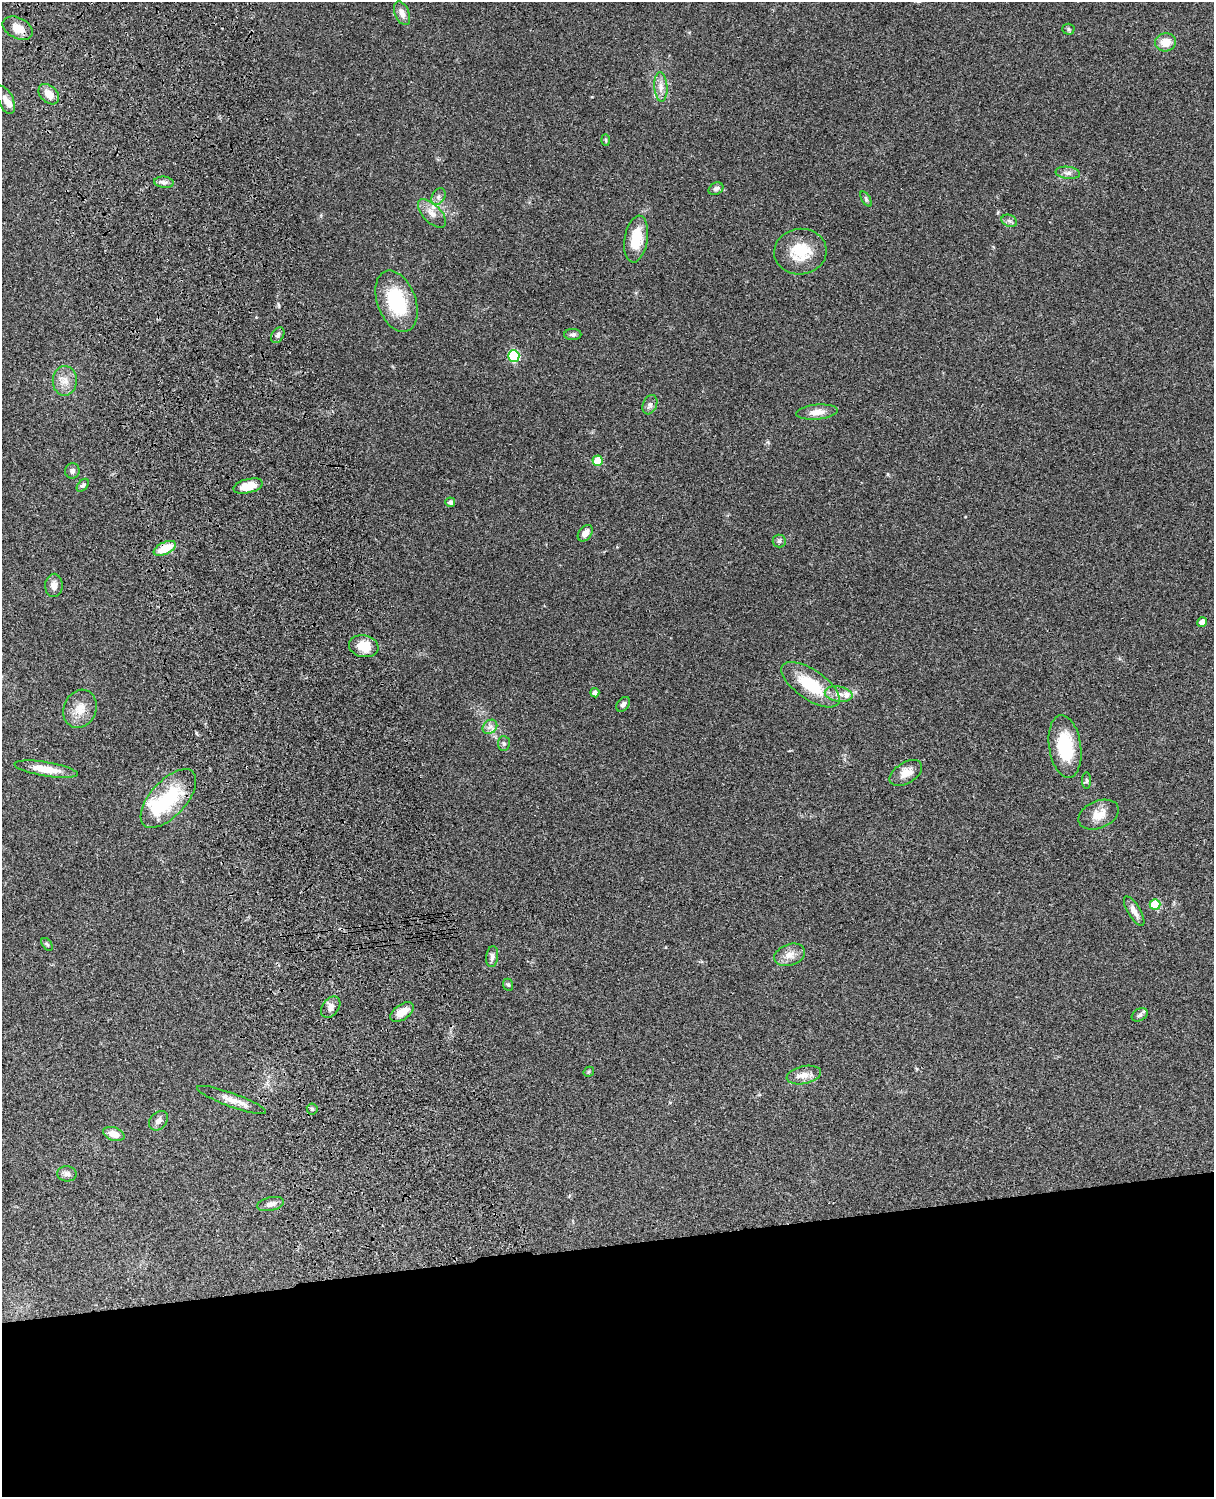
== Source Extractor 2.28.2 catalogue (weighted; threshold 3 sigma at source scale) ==
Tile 11 of 4 x 3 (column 3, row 3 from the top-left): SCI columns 2546-3757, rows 278-1772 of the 5088 x 4927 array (HDU 1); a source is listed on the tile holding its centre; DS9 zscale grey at full resolution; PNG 1216 x 1499 px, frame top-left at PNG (2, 2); each listed source drawn as its Kron ellipse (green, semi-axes under 4 px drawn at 4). Shown black and unused: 17% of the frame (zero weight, under 3 of 4 exposures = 6% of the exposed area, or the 3 px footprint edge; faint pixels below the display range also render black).
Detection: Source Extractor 2.28.2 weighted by HDU 2 'WHT'; one run over the whole footprint, this tile lists its part. Background 0.0958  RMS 0.0062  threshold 0.0279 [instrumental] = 3 sigma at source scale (4.5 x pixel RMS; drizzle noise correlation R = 1.50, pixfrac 1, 0.05/0.05 arcsec/px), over >= 5 px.
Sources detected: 69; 1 inside a brighter object's white glare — neither listed nor drawn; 3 inside a brighter listed object's ellipse — not listed separately; the other 65 listed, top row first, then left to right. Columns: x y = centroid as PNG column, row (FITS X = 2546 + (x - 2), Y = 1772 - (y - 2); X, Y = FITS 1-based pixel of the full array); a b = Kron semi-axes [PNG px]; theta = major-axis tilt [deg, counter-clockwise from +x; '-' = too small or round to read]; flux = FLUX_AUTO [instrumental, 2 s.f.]
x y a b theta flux
402 13 13 7 -67 3.9
18 28 16 10 -27 7.1
1068 29 6 5 - 0.97
1166 42 10 9 - 8.5
661 87 15 6 -86 4.1
49 94 12 8 -45 6.5
6 100 15 7 -66 3.3
606 140 6 4 -88 0.75
1068 173 12 6 -7 2.7
164 182 10 5 -5 2
716 189 8 6 31 1.8
438 197 9 6 60 2.2
866 199 8 3 -60 1.1
432 213 18 9 -46 5.6
1009 221 8 6 -22 1.8
636 239 23 11 81 17
800 252 26 23 7 20
396 301 32 19 -70 36
278 335 8 6 61 1.7
573 335 8 5 0 1.6
514 356 6 5 - 51
65 381 15 12 88 6.3
650 405 10 7 69 2.4
817 412 21 7 5 6
597 461 5 5 - 13
72 471 7 7 - 2
83 485 7 5 49 1.4
248 486 15 7 14 9.8
450 502 5 5 - 1.7
585 533 9 6 54 4.2
779 541 6 6 - 1.3
165 548 12 6 25 14
54 585 11 8 89 3.9
1202 622 5 4 - 3.5
364 646 15 11 -11 11
811 685 34 14 -34 28
595 693 4 4 - 2.4
839 694 14 7 -10 4.9
623 704 8 5 52 1.9
80 709 19 16 66 9.5
490 727 8 6 43 2.4
504 744 7 6 - 1.3
1065 746 31 16 -81 31
46 769 32 7 -9 11
906 773 18 10 32 6.9
1087 780 8 4 90 0.98
168 798 36 17 48 39
1099 815 21 13 23 8.3
1155 904 5 5 - 26
1134 911 17 6 -59 4
47 944 7 4 -53 1
790 955 16 10 19 6
492 957 10 6 83 2.2
508 985 6 5 - 0.89
331 1007 12 8 52 3.5
402 1012 13 7 36 7.4
1140 1015 8 6 30 1.6
589 1072 5 4 - 0.83
804 1075 17 9 12 5.6
232 1100 37 7 -20 7
312 1109 5 5 - 1.1
158 1121 11 8 47 2.8
114 1134 11 6 -18 5.7
67 1174 10 7 -5 2.6
270 1204 13 6 12 3.2
Overlapping masked pixels (flux is a lower limit): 1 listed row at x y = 165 548